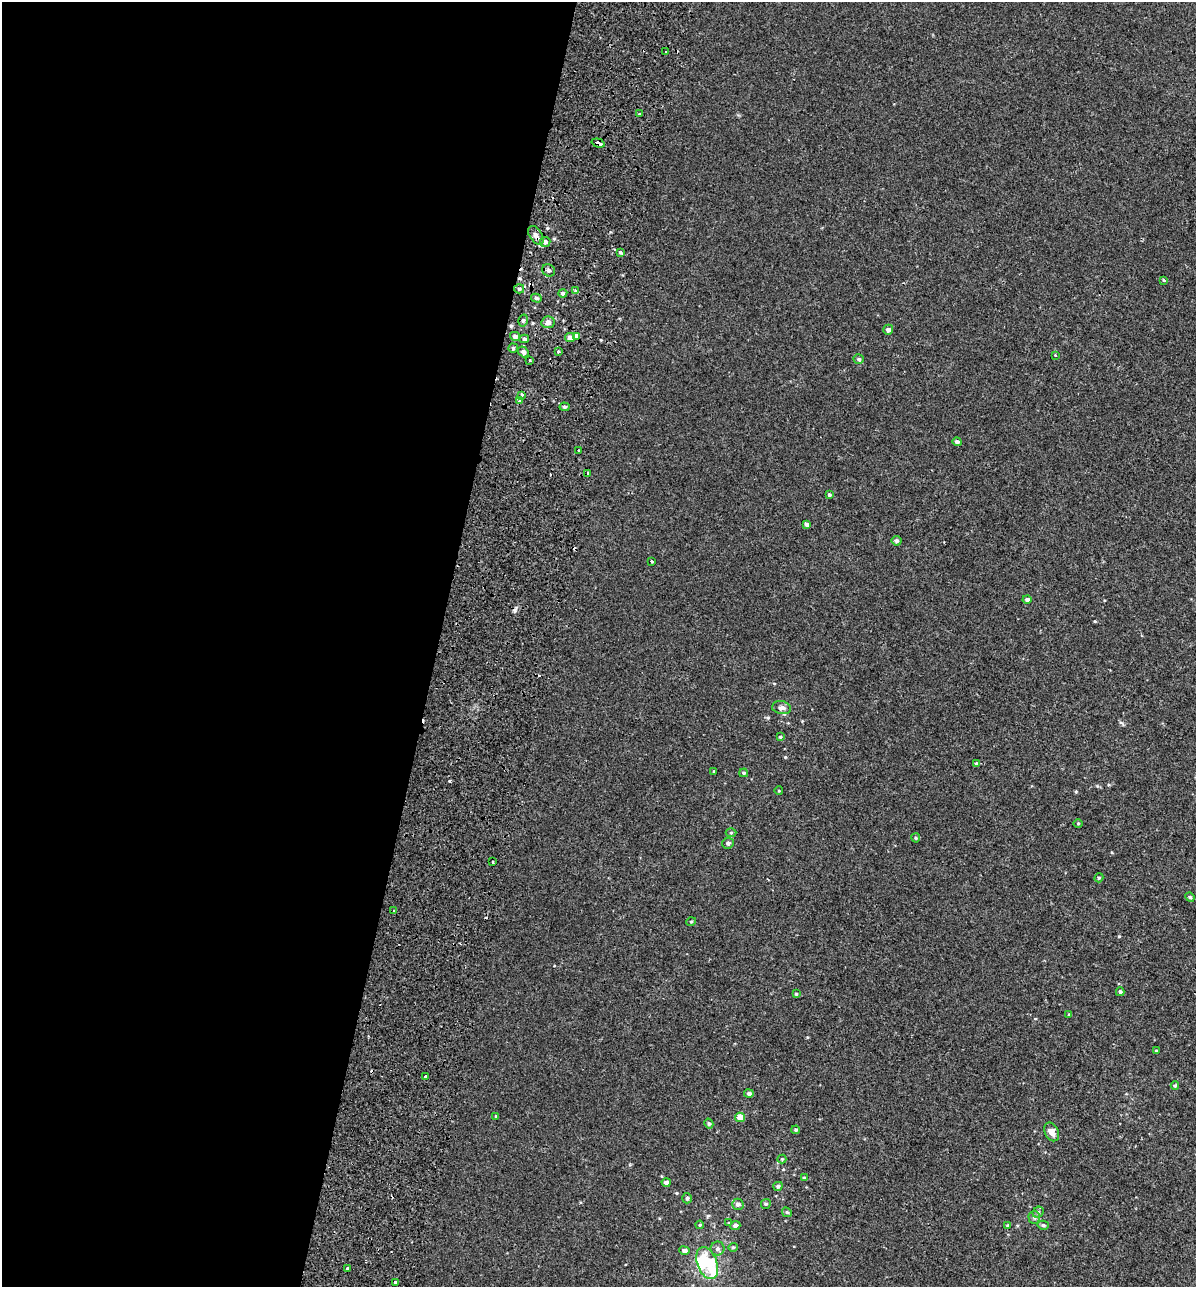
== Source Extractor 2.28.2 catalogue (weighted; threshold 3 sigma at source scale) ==
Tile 5 of 4 x 4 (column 1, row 2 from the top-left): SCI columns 398-1591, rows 2728-4012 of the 5628 x 5448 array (HDU 1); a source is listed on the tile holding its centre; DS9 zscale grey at full resolution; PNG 1198 x 1289 px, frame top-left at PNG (2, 2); each listed source drawn as its Kron ellipse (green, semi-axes under 4 px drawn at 4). Shown black and unused: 37% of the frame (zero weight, under 2 of 3 exposures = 11% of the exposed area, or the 3 px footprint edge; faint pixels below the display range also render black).
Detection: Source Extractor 2.28.2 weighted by HDU 2 'WHT'; one run over the whole footprint, this tile lists its part. Background 3.74e-04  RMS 0.0032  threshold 0.0146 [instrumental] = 3 sigma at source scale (4.5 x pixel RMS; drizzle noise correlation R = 1.50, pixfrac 1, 0.0396/0.0396 arcsec/px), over >= 5 px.
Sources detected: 96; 1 inside a brighter object's white glare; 9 cosmic-ray / hot-pixel residue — neither listed nor drawn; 2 inside a brighter listed object's ellipse — not listed separately; the other 84 listed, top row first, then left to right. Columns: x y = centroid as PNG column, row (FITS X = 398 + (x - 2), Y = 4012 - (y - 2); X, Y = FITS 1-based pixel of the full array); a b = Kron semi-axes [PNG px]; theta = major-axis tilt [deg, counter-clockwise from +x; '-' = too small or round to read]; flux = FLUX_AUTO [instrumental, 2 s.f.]
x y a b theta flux
666 52 3 3 - 0.93
639 114 3 3 - 0.28
598 143 6 3 -17 2.5
536 235 11 6 -57 1.5
545 242 5 5 - 0.88
620 252 3 3 - 0.38
548 270 7 6 - 0.88
1163 280 3 3 - 0.65
519 289 5 5 - 0.54
575 291 4 3 - 0.47
563 293 4 4 - 0.83
536 298 5 4 - 0.68
523 321 6 4 74 0.67
548 322 7 6 - 1.5
888 330 5 5 - 1.2
515 336 5 4 - 0.9
577 336 3 3 - 7.3
570 338 5 4 - 1.3
524 339 5 4 - 0.63
513 348 5 5 - 0.53
523 352 6 4 -51 1.1
558 352 3 3 - 0.42
1055 355 3 2 - 0.24
859 359 5 4 - 0.65
530 360 3 2 - 0.35
522 396 4 3 - 5.3
520 400 3 3 - 1.3
564 407 5 4 - 0.63
957 442 5 4 - 0.9
578 450 3 2 - 0.36
588 473 3 3 - 0.5
829 495 4 3 - 0.49
806 524 4 4 - 0.84
896 541 5 5 - 0.66
652 561 3 2 - 0.31
1027 599 4 4 - 0.82
782 708 9 6 -9 1.2
780 737 3 3 - 0.3
976 763 4 4 - 0.41
714 771 3 2 - 0.23
744 773 4 3 - 0.42
779 791 4 3 - 0.23
1078 823 5 3 - 0.29
731 833 5 3 - 0.32
916 838 4 4 - 0.33
728 843 6 5 - 0.84
493 862 3 3 - 1.1
1099 878 5 4 - 0.4
1190 897 5 4 - 0.39
394 911 3 3 - 0.61
691 922 5 3 - 0.25
1120 992 4 4 - 0.51
796 994 3 3 - 0.36
1069 1015 4 3 - 0.32
1156 1051 3 3 - 0.41
425 1076 4 3 - 2
1175 1086 4 4 - 0.37
749 1093 4 4 - 0.85
496 1116 4 3 - 0.23
740 1117 5 4 - 3.1
709 1124 5 4 - 0.51
796 1130 4 3 - 0.39
1052 1132 10 6 -64 1.9
782 1159 4 4 - 0.28
804 1178 4 4 - 0.41
666 1182 4 4 - 1.1
778 1186 5 4 - 0.57
687 1198 5 5 - 0.69
738 1204 6 5 - 1.1
766 1204 5 4 - 0.44
787 1212 5 4 - 0.4
1038 1212 6 5 - 0.54
1034 1217 6 5 - 0.63
729 1223 4 4 - 0.29
700 1225 4 3 - 0.38
735 1225 5 4 - 0.9
1043 1225 5 4 - 0.57
1008 1226 4 4 - 0.58
733 1247 5 4 - 0.37
717 1249 7 7 - 0.81
684 1251 5 4 - 1
707 1263 16 10 -70 8.8
347 1269 3 3 - 1.7
395 1282 3 3 - 1.9
Overlapping masked pixels (flux is a lower limit): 2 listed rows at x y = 598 143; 536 235
Unlisted compact peaks at least as high as the median listed source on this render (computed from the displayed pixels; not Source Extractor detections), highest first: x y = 1119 936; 785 757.